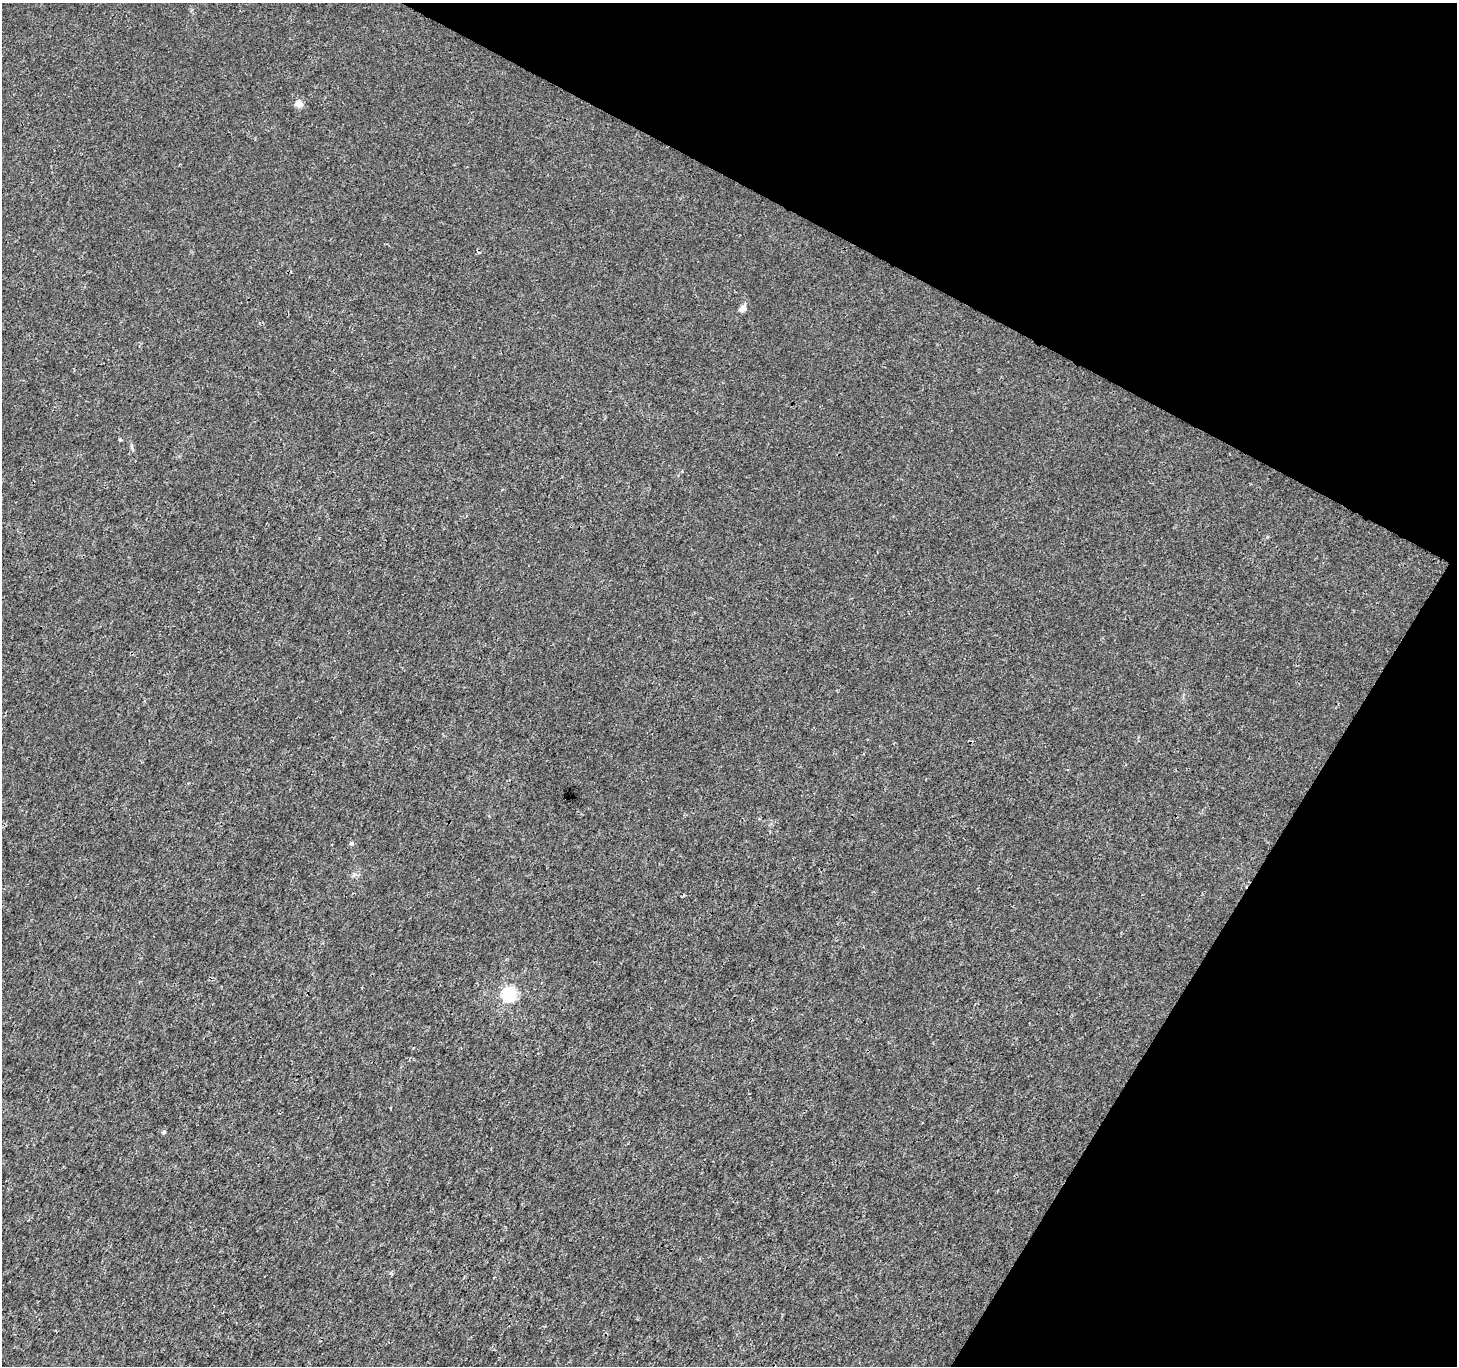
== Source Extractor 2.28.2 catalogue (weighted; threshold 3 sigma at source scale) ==
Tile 8 of 4 x 4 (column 4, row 2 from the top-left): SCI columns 4367-5821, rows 2924-4287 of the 5829 x 5912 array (HDU 1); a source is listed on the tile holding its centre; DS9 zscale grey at full resolution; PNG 1459 x 1368 px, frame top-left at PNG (2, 3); no overlay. Shown black and unused: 25% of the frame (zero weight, under 3 of 4 exposures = <1% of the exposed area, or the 3 px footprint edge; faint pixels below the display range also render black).
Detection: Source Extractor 2.28.2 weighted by HDU 2 'WHT'; one run over the whole footprint, this tile lists its part. Background 0.00177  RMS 0.0021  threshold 0.00935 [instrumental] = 3 sigma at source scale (4.5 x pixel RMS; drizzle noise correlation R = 1.50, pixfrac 1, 0.0396/0.0396 arcsec/px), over >= 5 px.
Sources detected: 7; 1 cosmic-ray / hot-pixel residue — not listed; the other 6 listed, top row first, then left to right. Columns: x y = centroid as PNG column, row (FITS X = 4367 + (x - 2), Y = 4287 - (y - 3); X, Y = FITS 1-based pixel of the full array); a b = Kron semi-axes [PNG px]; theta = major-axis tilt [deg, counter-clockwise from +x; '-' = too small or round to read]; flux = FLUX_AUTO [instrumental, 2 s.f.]
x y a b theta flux
298 103 5 4 - 3.3
743 308 11 7 47 0.97
120 439 4 4 - 0.24
351 843 5 5 - 0.54
509 994 6 6 - 42
164 1132 5 5 - 0.4